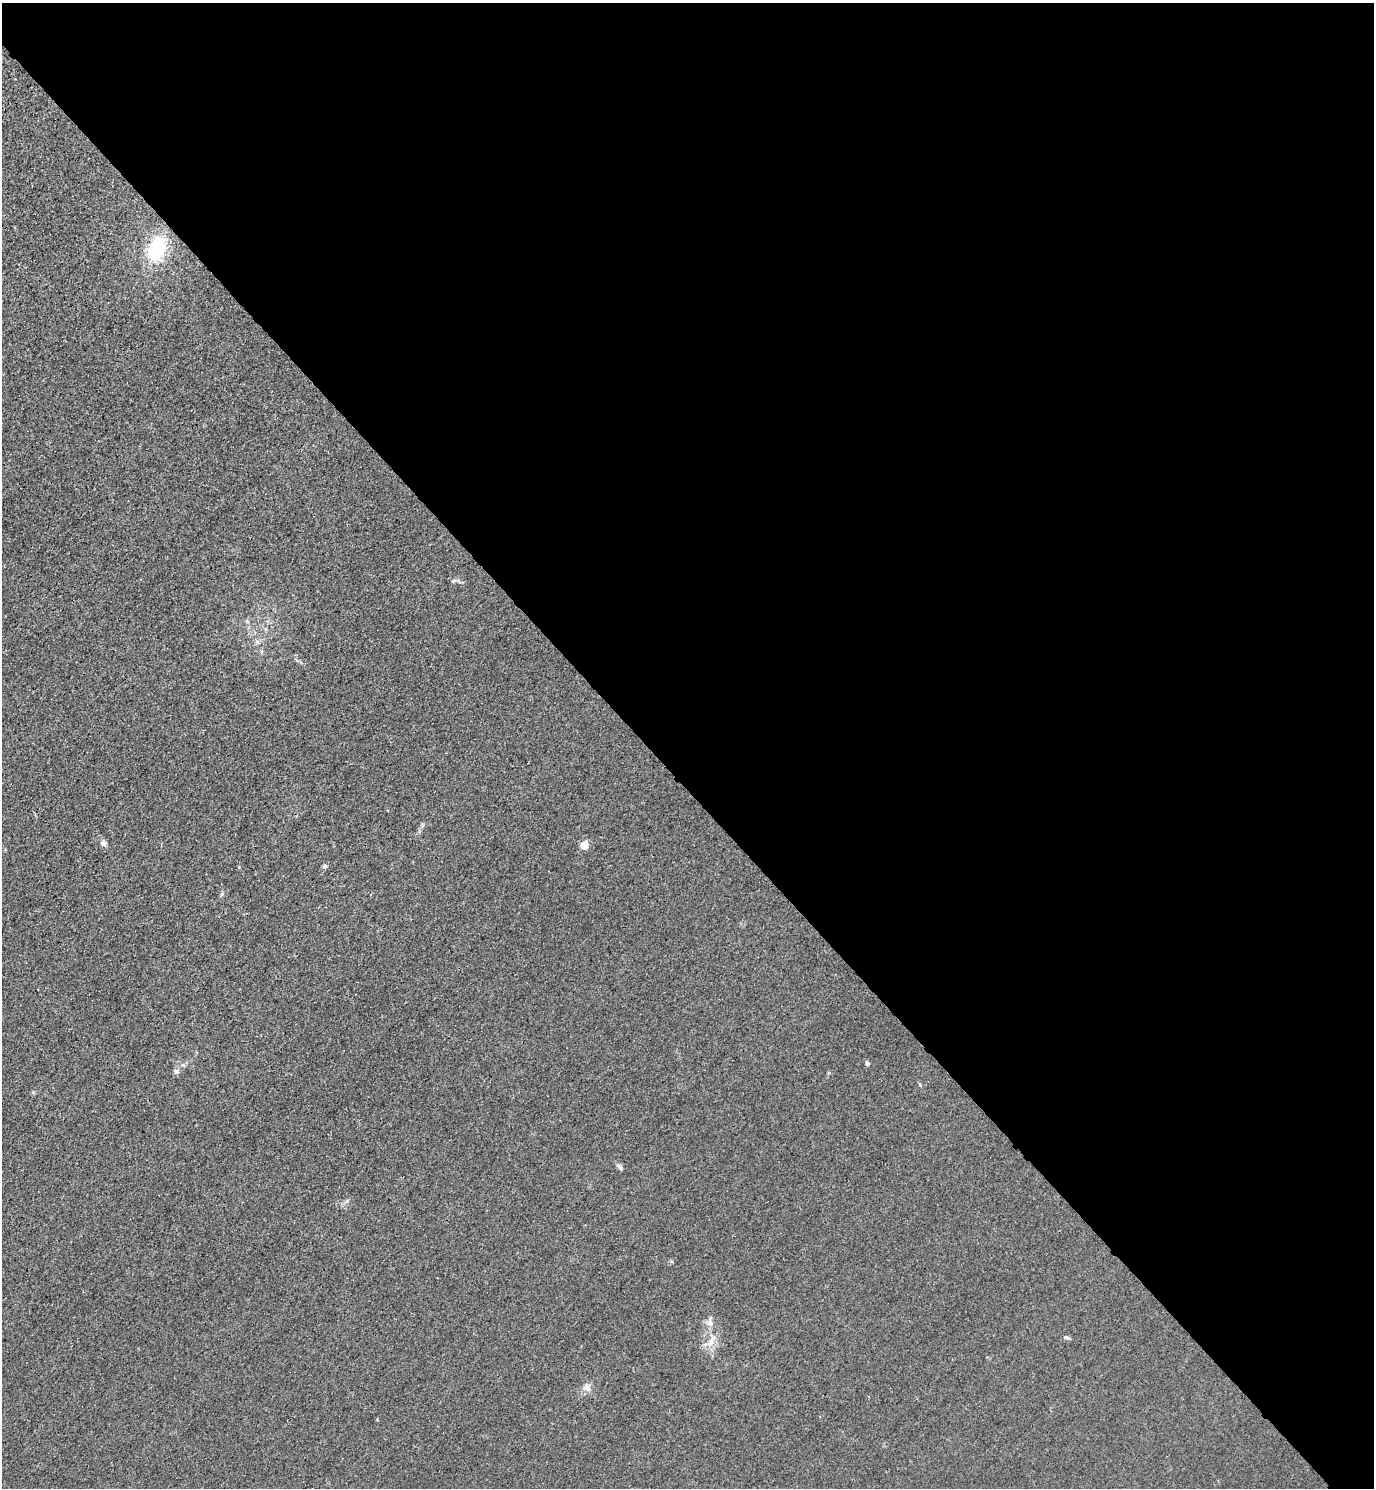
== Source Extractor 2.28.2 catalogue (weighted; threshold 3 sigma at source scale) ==
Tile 8 of 4 x 4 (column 4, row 2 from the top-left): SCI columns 4498-5869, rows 3058-4543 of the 6111 x 6115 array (HDU 1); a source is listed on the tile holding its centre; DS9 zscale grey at full resolution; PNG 1376 x 1490 px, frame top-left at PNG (2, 3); no overlay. Shown black and unused: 53% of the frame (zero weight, under 3 of 4 exposures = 6% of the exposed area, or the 3 px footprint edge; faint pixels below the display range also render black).
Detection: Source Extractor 2.28.2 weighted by HDU 2 'WHT'; one run over the whole footprint, this tile lists its part. Background 0.0215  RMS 0.0053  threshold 0.0238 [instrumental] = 3 sigma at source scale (4.5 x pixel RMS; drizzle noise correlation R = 1.50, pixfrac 1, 0.05/0.05 arcsec/px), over >= 5 px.
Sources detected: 13; all 13 listed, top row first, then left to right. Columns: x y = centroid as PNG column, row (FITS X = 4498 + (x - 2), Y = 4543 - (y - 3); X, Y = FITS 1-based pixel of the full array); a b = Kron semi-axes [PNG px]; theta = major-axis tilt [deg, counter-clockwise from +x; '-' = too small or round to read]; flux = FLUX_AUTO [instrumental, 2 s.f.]
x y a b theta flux
157 249 27 18 67 33
453 581 8 5 27 1.2
103 843 8 7 - 1.8
584 845 9 8 - 5.6
325 866 6 6 - 1.1
222 894 6 4 88 0.86
867 1063 6 5 - 1
176 1071 7 7 - 1.5
620 1167 11 5 -48 1.5
710 1323 10 7 -2 2.4
1066 1337 7 5 -3 1.1
710 1342 18 8 36 4.9
587 1388 10 8 -77 3.3